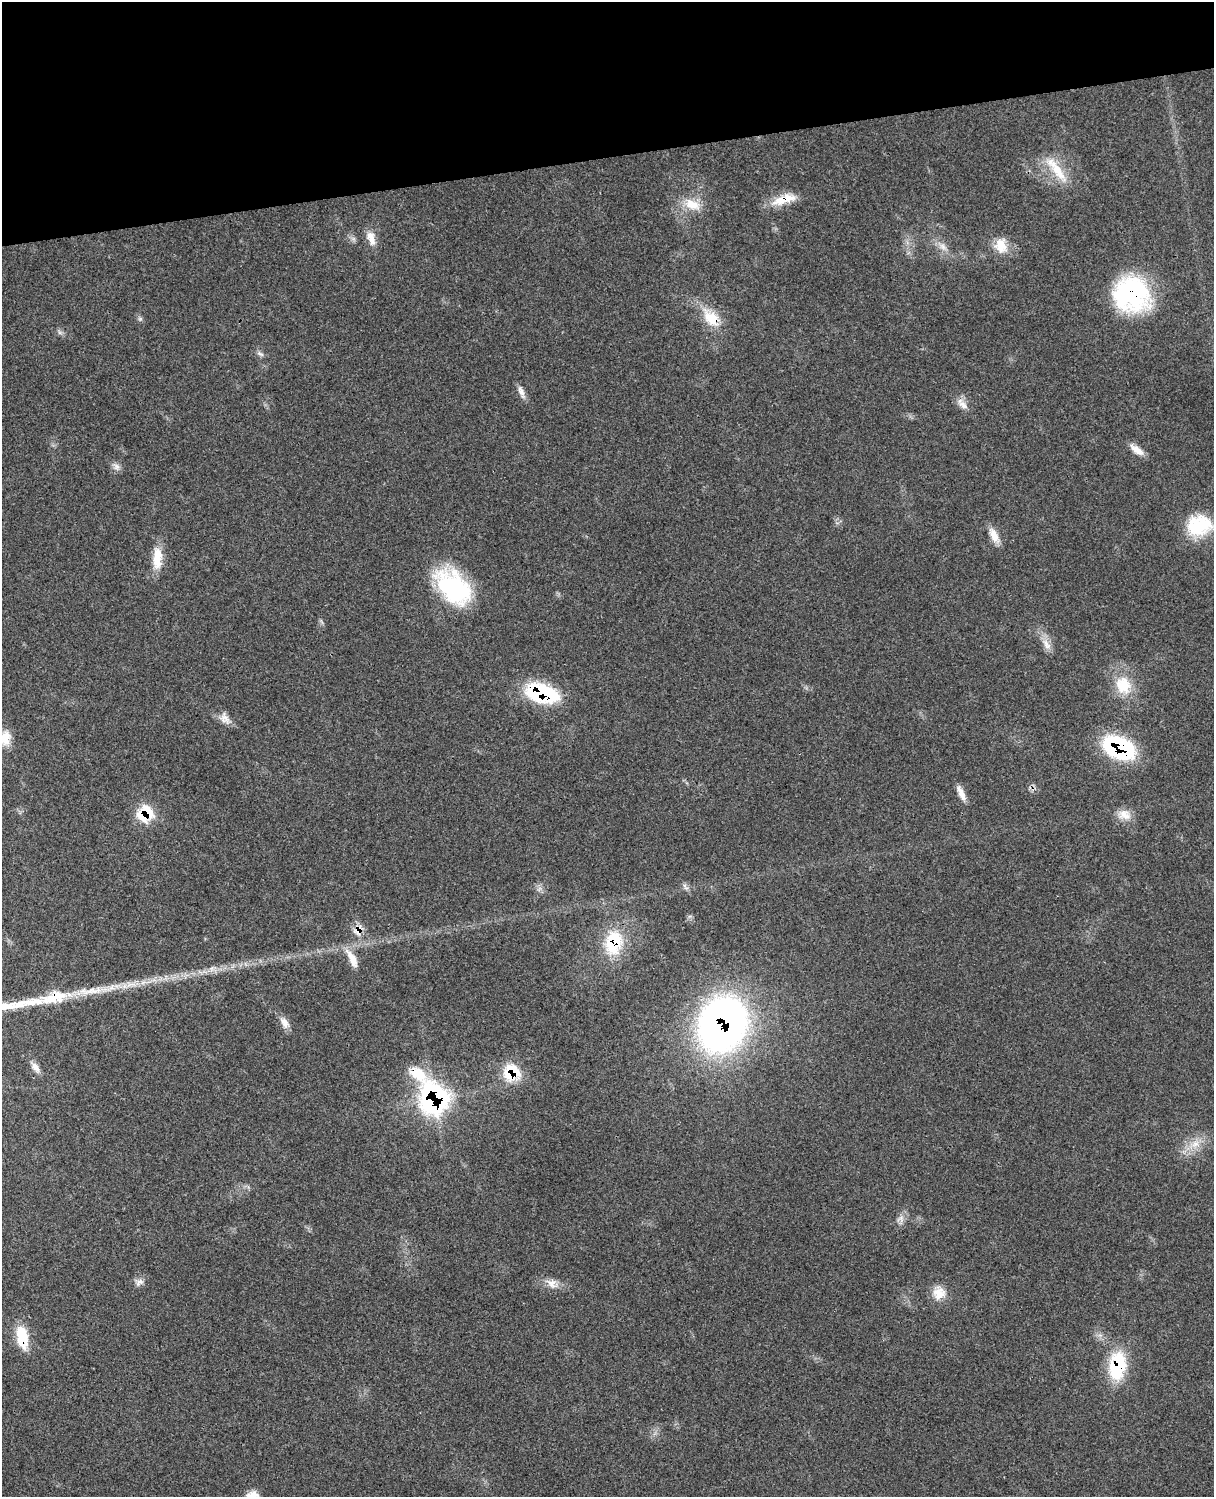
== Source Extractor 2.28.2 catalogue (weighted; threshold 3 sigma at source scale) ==
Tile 3 of 4 x 3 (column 3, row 1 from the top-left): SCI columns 2545-3756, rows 3272-4766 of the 5091 x 4932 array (HDU 1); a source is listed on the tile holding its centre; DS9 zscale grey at full resolution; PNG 1216 x 1499 px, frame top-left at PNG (2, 2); no overlay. Shown black and unused: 10% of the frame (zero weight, under 3 of 4 exposures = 6% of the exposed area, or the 3 px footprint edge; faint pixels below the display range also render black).
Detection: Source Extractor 2.28.2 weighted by HDU 2 'WHT'; one run over the whole footprint, this tile lists its part. Background 0.0766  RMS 0.0058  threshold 0.0259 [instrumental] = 3 sigma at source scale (4.5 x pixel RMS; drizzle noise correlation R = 1.50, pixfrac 1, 0.05/0.05 arcsec/px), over >= 5 px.
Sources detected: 51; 3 inside a brighter listed object's ellipse — not listed separately; the other 48 listed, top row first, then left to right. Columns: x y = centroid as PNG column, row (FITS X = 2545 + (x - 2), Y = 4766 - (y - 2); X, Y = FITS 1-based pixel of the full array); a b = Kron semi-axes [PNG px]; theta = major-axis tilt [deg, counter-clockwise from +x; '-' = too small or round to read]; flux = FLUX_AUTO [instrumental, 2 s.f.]
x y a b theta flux
1056 169 46 11 -53 16
781 200 30 13 20 11
692 205 25 14 -19 11
371 238 21 10 -72 6.2
943 246 12 8 -49 4
1001 246 20 17 -82 11
1131 294 40 36 -25 77
711 318 27 17 -45 15
140 319 6 6 - 1.1
260 354 11 5 -29 1.7
521 392 18 6 -67 3.5
962 404 20 9 -47 4.8
1137 450 20 8 -37 5.4
116 467 11 8 -49 2.7
1199 525 31 25 12 29
994 535 22 9 -62 6.6
157 558 29 11 89 12
453 587 47 29 -46 63
1047 644 18 8 -59 5.3
1123 685 25 21 -73 18
542 693 32 16 -15 58
225 718 18 12 -52 5
5 738 18 14 73 9.1
1119 748 33 20 -22 62
961 793 20 6 -65 4.8
145 814 20 17 48 20
1124 815 19 13 -18 6.5
685 887 12 5 -56 1.8
358 932 15 9 -9 5
614 943 33 23 76 30
352 958 28 9 -63 7.8
212 968 7 4 71 1.4
131 984 18 8 3 6.4
54 997 39 14 15 21
3 1007 57 10 8 21
284 1023 16 9 -57 4.6
723 1024 56 46 65 270
35 1067 15 8 -54 3.6
511 1073 22 21 - 20
418 1074 26 15 -38 15
434 1099 27 24 -84 120
1195 1144 15 11 28 7.8
901 1219 11 10 - 3.4
139 1282 13 7 46 2.9
551 1283 15 12 -40 5.3
939 1293 17 16 - 8.7
22 1337 28 13 -81 18
1117 1365 35 20 83 32
Overlapping masked pixels (flux is a lower limit): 15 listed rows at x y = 781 200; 1131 294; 711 318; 542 693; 1119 748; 145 814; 358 932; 614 943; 54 997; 723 1024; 511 1073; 418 1074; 434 1099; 22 1337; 1117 1365
Isophote crosses this tile's border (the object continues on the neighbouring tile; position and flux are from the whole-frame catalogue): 2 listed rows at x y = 5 738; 3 1007